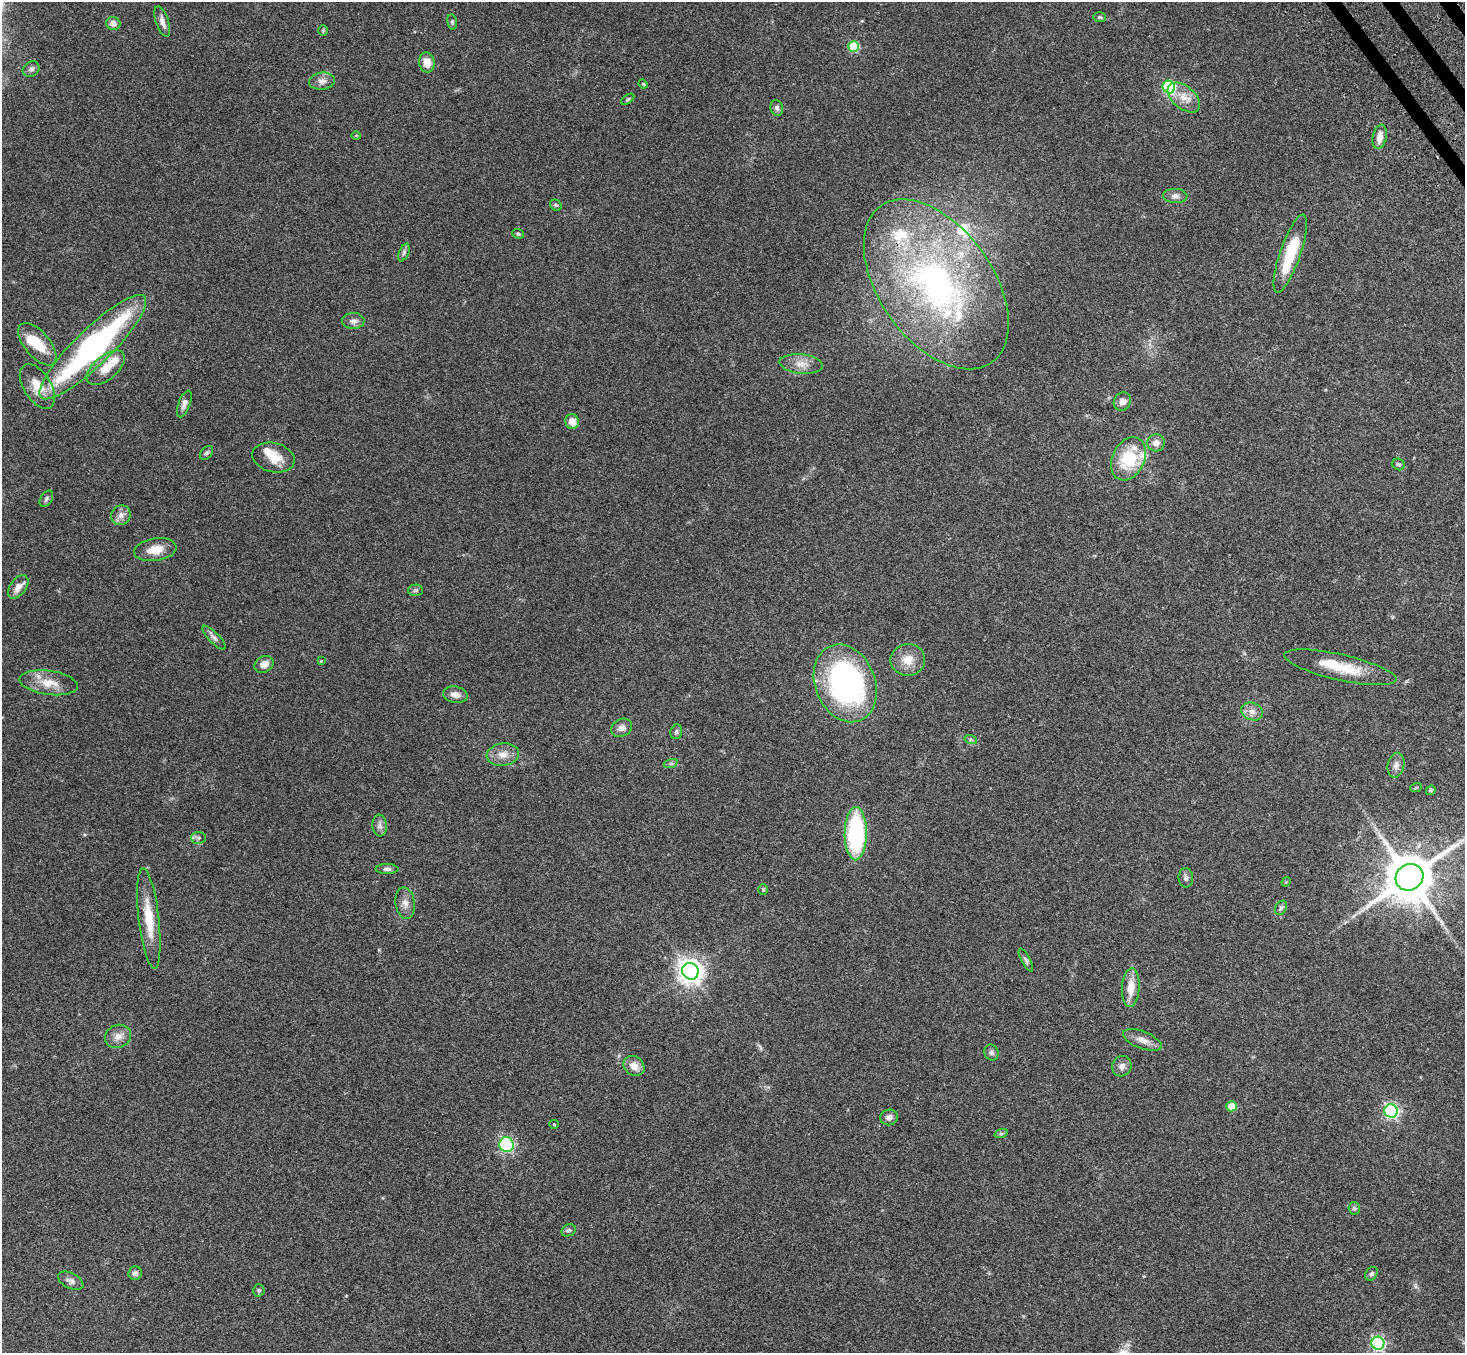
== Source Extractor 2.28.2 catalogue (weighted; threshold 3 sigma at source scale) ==
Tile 10 of 4 x 4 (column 2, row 3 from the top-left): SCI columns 1544-3006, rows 1705-3055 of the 6010 x 5974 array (HDU 1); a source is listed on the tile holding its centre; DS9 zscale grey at full resolution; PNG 1467 x 1355 px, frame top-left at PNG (2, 2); each listed source drawn as its Kron ellipse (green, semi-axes under 4 px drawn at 4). Shown black and unused: <1% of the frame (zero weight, under 3 of 4 exposures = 5% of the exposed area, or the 3 px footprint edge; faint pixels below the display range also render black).
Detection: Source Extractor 2.28.2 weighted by HDU 2 'WHT'; one run over the whole footprint, this tile lists its part. Background 0.204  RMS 0.0084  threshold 0.0379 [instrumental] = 3 sigma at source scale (4.5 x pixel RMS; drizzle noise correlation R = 1.50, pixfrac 1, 0.05/0.05 arcsec/px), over >= 5 px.
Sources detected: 97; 7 inside a brighter listed object's ellipse — not listed separately; the other 90 listed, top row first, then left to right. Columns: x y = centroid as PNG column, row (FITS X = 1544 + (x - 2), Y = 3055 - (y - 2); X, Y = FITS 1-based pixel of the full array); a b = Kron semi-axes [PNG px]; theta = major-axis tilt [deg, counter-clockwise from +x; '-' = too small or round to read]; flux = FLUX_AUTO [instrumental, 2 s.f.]
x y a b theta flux
1100 17 6 5 - 1.4
162 22 16 6 -72 4.8
452 22 8 5 -81 1.5
113 23 7 6 - 4.3
323 31 5 4 - 1
854 46 5 5 - 49
427 62 10 8 -78 8.7
31 69 9 7 35 2.7
322 81 13 8 6 5
643 84 5 4 - 0.93
1169 87 6 6 - 87
1184 98 19 11 -40 11
628 99 7 3 35 1.1
777 108 8 6 -71 2.1
356 136 5 3 - 0.97
1380 137 12 7 77 7
1175 196 12 7 -2 3.5
556 205 6 5 - 1.2
518 234 6 5 - 1.5
404 252 9 5 64 2.1
1290 254 41 10 71 36
936 284 96 57 -55 260
353 321 11 8 2 4
37 344 25 12 -50 20
93 347 72 18 44 220
801 364 22 9 -6 9.4
106 368 23 12 40 14
37 386 25 13 -58 14
1122 402 9 8 - 5.2
184 404 14 6 69 4.1
572 421 7 6 - 7.9
1156 443 8 8 - 5.5
206 453 8 5 50 1.8
274 458 21 14 -13 14
1129 459 23 16 64 42
1398 464 6 5 - 1.6
46 499 9 5 59 2
121 515 10 9 - 5.1
155 550 21 11 9 12
18 587 13 8 53 6.9
415 590 7 5 1 1.6
214 638 16 5 -46 3.2
908 660 17 16 - 12
321 661 4 4 - 0.65
264 664 10 8 32 6.6
1340 667 57 13 -13 28
49 683 29 12 -8 15
845 683 40 30 -68 200
455 695 12 8 -11 5.8
1252 711 11 8 -22 5.2
622 728 11 8 27 4.2
676 732 8 5 75 1.8
971 740 6 4 -18 1.3
503 754 16 11 8 8.7
671 763 7 4 19 1.5
1396 765 12 8 78 4.3
1416 788 6 3 19 0.84
1431 790 5 4 - 1.5
380 826 11 7 -85 3.3
856 834 26 11 89 110
199 838 7 6 - 2
387 869 11 5 0 2.6
1409 877 14 13 - 4100
1186 878 9 7 -83 3.1
1286 882 5 4 - 0.78
763 890 5 4 - 1.1
405 903 16 9 -82 5.9
1281 908 7 5 58 1.9
149 919 51 10 -83 25
1026 960 13 4 -62 2.1
690 971 8 8 - 720
1131 988 19 9 87 12
118 1036 13 11 22 6.4
1142 1040 20 8 -21 7.1
991 1052 8 7 - 2.5
634 1066 11 9 -35 7.8
1122 1066 10 9 - 4.5
1231 1106 5 5 - 14
1391 1111 7 6 - 200
889 1117 9 8 - 4.1
554 1124 5 4 - 0.8
1001 1134 7 4 19 1.3
506 1145 7 7 - 110
1354 1208 6 5 - 2
569 1230 7 6 - 1.8
135 1273 7 6 - 3.3
1371 1274 7 5 56 1.8
71 1281 13 7 -27 3.7
259 1290 6 5 - 1.7
1378 1343 6 6 - 150